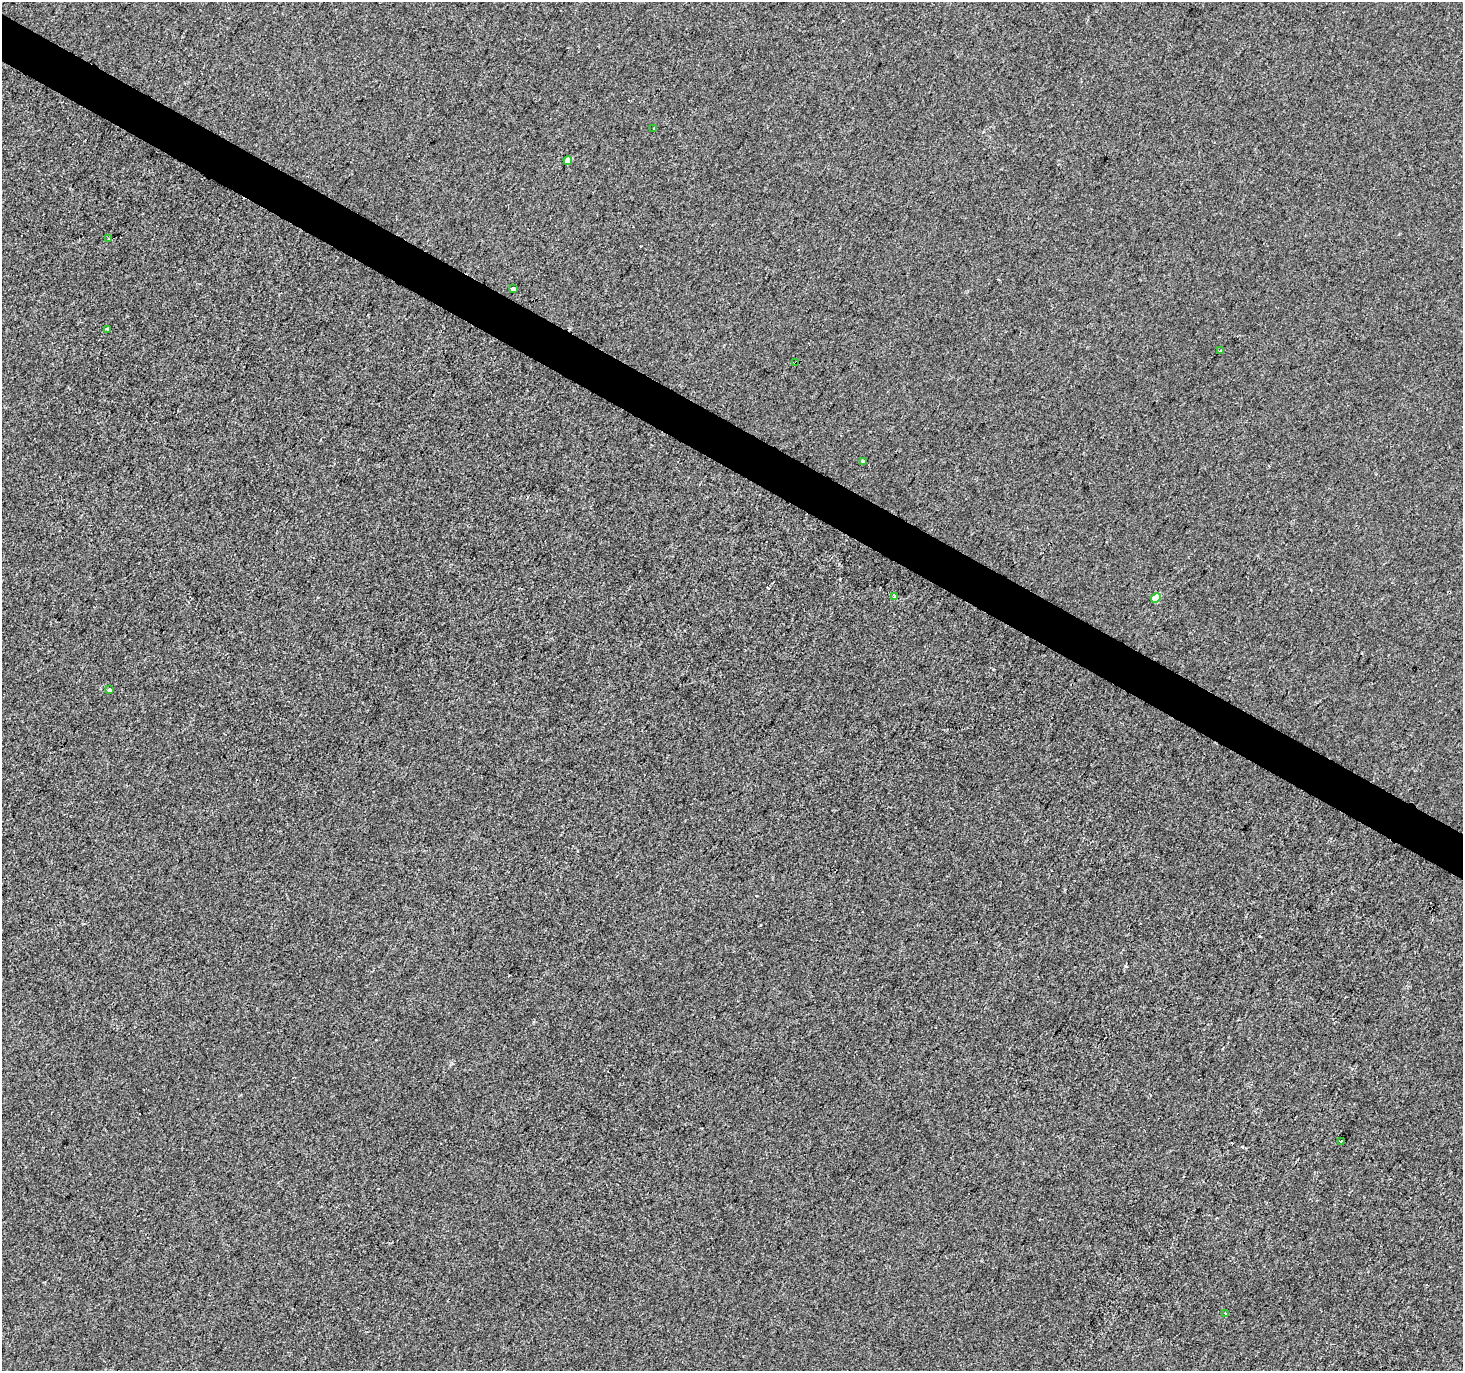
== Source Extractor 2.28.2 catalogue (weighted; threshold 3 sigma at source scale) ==
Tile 11 of 4 x 4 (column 3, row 3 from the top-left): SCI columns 2930-4390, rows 1630-2998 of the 5852 x 5929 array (HDU 1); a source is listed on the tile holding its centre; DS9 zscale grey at full resolution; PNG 1465 x 1373 px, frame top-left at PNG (2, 2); each listed source drawn as its Kron ellipse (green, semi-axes under 4 px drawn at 4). Shown black and unused: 3% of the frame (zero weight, under 2 of 3 exposures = <1% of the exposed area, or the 3 px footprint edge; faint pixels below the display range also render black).
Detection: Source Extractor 2.28.2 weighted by HDU 2 'WHT'; one run over the whole footprint, this tile lists its part. Background 8.37e-04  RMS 0.0056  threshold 0.0254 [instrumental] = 3 sigma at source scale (4.5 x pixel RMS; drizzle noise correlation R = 1.50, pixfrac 1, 0.0396/0.0396 arcsec/px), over >= 5 px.
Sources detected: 16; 3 cosmic-ray / hot-pixel residue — neither listed nor drawn; the other 13 listed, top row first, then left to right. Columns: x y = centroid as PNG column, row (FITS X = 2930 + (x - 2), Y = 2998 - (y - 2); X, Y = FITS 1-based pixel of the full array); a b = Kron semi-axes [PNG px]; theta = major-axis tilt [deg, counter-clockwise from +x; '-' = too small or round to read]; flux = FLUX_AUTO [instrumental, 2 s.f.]
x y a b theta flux
654 129 3 3 - 1.5
568 160 4 4 - 5
109 239 3 3 - 3.3
513 289 3 3 - 34
107 329 4 3 - 1.1
1220 351 3 2 - 0.49
796 362 3 2 - 1.3
863 461 3 3 - 0.59
894 597 3 3 - 2.7
1156 598 5 4 - 10
109 690 4 3 - 4.5
1341 1141 3 3 - 2.4
1226 1314 3 3 - 1.9
Overlapping masked pixels (flux is a lower limit): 1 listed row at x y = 796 362